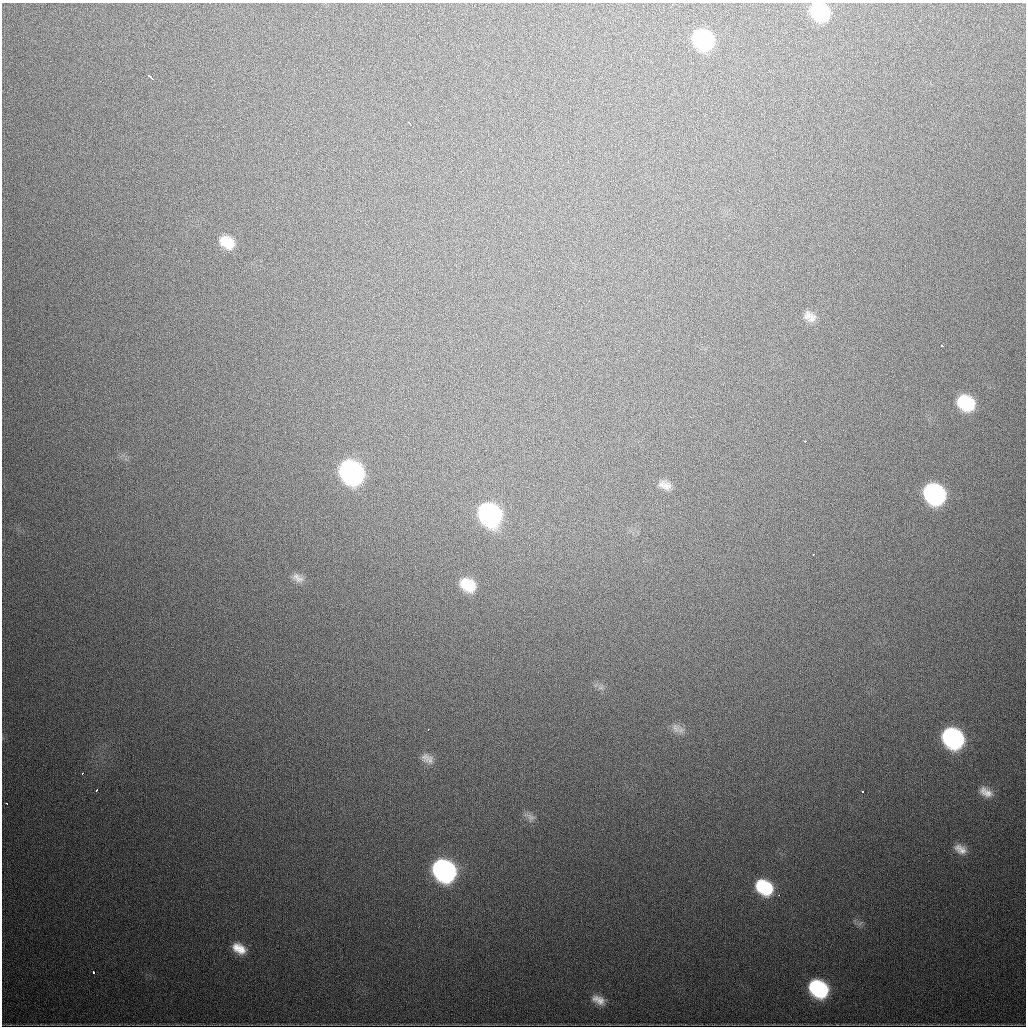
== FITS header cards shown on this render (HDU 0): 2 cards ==
NAXIS1  =                 1024
NAXIS2  =                 1024

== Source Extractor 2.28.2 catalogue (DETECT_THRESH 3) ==
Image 1024 x 1024 px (HDU 0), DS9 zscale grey, 1 PNG px = 1 image px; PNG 1028 x 1028 px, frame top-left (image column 1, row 1024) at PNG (2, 3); no overlay
Background 612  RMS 20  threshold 58.6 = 3 sigma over >= 5 px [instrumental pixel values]
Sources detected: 36; all 36 listed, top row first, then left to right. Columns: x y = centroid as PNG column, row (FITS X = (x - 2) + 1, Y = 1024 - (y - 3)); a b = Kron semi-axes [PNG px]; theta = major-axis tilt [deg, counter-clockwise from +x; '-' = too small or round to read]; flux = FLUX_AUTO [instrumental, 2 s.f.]
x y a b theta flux
820 12 15 12 -35 110000
703 40 16 13 -39 180000
151 77 6 2 -38 5400
410 124 5 2 - 2300
227 242 15 11 -33 26000
808 316 15 10 81 9100
812 318 13 9 60 8900
942 346 3 3 - 9200
966 403 16 13 -32 76000
805 441 3 2 - 11000
351 472 17 13 -39 490000
665 485 16 9 -19 11000
934 494 16 13 -36 270000
490 514 17 13 -42 340000
813 554 3 2 - 3800
297 578 18 10 -33 10000
468 585 16 12 -33 40000
676 728 14 10 -64 9700
428 730 3 2 - 1400
953 738 16 13 -36 290000
425 757 14 11 -4 9400
82 773 3 2 - 2100
96 790 3 2 - 2200
863 791 3 2 - 2000
986 792 18 11 -30 14000
6 803 3 2 - 1400
530 817 15 9 -31 7600
960 849 17 11 -29 13000
444 871 16 13 -36 460000
764 887 16 12 -35 81000
779 895 2 2 - 1600
860 923 9 3 45 2200
239 948 16 10 -30 21000
94 973 3 3 - 11000
818 989 16 12 -35 160000
598 1000 17 9 -26 14000
At the frame edge (FLAGS 8, measured only in part): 1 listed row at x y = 820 12